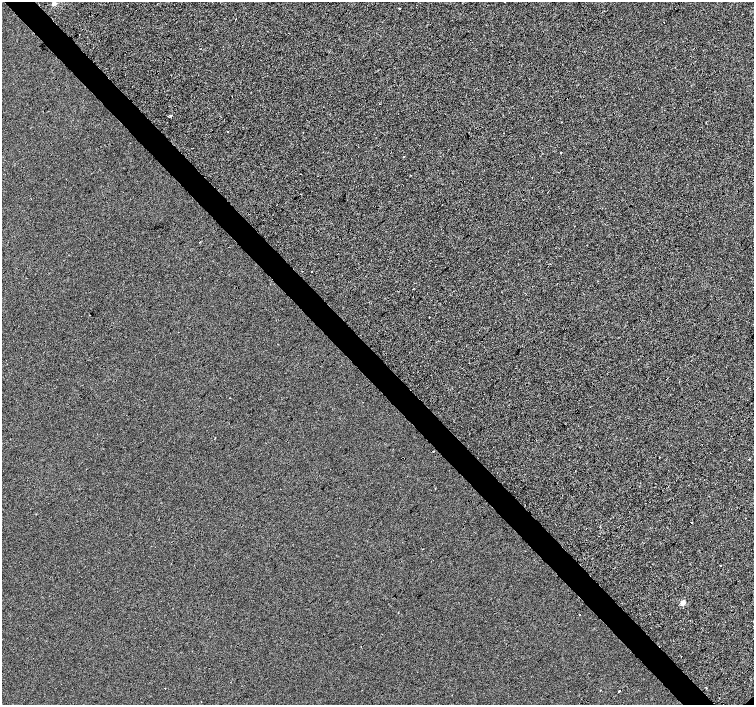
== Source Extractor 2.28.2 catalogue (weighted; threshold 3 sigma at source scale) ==
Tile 11 of 4 x 4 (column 3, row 3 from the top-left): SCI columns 3007-4509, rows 1559-2964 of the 6021 x 5992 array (HDU 1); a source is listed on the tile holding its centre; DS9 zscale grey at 2 x 2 block average (1 PNG px = mean of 2 x 2 image px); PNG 756 x 707 px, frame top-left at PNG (2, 2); no overlay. Shown black and unused: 5% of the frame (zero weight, under 3 of 4 exposures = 2% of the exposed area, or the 3 px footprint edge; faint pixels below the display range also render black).
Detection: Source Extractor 2.28.2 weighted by HDU 2 'WHT'; one run over the whole footprint, this tile lists its part. Background -0.00101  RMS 0.0066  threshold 0.0296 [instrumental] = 3 sigma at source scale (4.5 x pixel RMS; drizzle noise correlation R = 1.50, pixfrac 1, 0.0396/0.0396 arcsec/px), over >= 5 px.
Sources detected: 19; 3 cosmic-ray / hot-pixel residue — not listed; the other 16 listed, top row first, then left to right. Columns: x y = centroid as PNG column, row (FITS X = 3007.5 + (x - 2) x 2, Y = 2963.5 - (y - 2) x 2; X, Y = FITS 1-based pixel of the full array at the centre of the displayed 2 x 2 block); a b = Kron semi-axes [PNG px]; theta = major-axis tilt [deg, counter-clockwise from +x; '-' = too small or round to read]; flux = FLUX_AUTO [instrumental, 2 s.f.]
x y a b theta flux
505 2 2 2 - 1.5
54 4 5 4 - 4.1
399 8 2 2 - 2
171 115 2 2 - 15
560 153 2 2 - 0.88
301 174 2 2 - 0.91
410 175 2 2 - 2
312 271 2 2 - 0.65
660 457 2 2 - 0.67
691 523 2 2 - 1
720 565 2 2 - 2.1
683 603 3 2 - 22
579 615 2 2 - 0.87
165 688 2 2 - 2
600 690 2 2 - 1.1
619 691 2 2 - 5.7
Isophote crosses this tile's border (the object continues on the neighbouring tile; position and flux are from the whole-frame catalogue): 1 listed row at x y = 505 2
Diffuse or blended objects may show on this block-average render without a row.